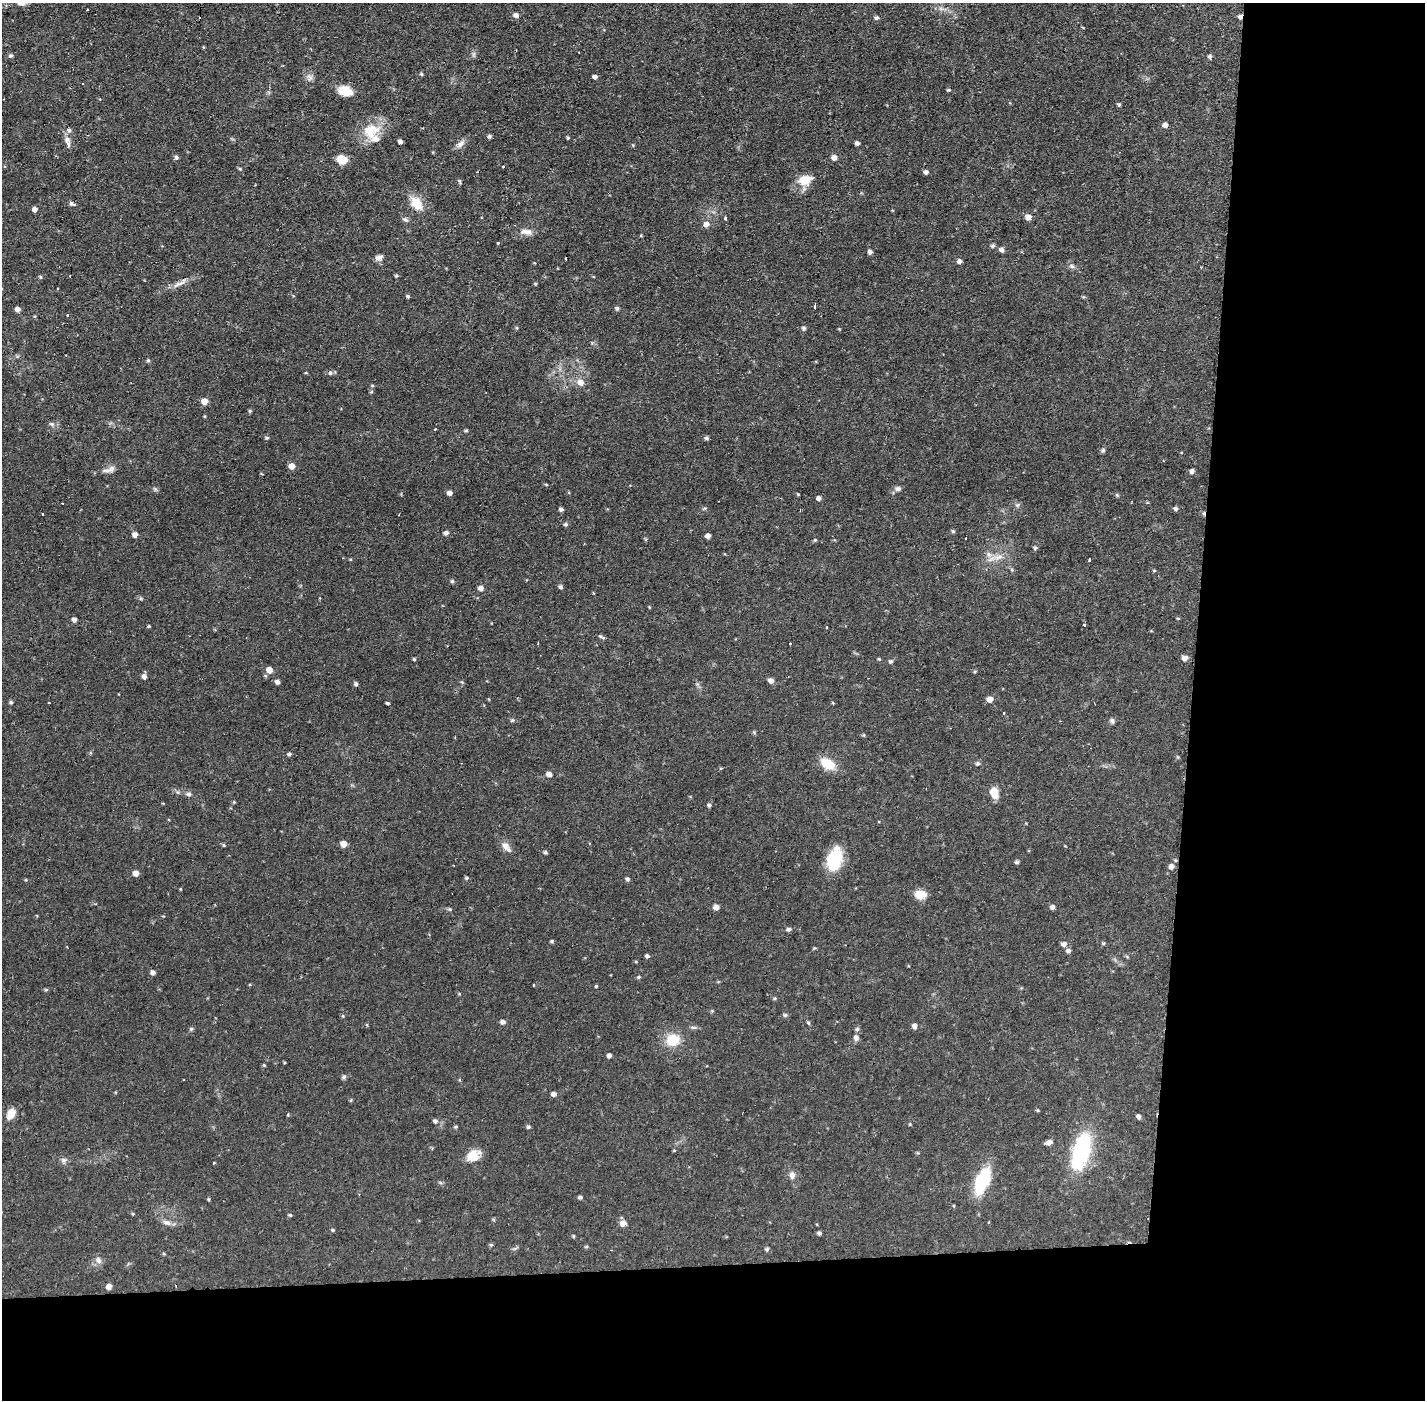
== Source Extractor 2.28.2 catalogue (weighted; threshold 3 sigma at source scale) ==
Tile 9 of 3 x 3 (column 3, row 3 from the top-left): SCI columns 2846-4268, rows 53-1450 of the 4268 x 4301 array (HDU 1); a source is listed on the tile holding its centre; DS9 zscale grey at full resolution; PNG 1427 x 1402 px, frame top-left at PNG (2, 3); no overlay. Shown black and unused: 24% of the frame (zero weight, under 2 of 3 exposures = <1% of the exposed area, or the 3 px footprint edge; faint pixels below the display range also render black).
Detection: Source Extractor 2.28.2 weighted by HDU 2 'WHT'; one run over the whole footprint, this tile lists its part. Background 0.0561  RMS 0.0059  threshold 0.0263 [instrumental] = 3 sigma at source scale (4.5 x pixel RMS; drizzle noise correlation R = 1.50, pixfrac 1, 0.05/0.05 arcsec/px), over >= 5 px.
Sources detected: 207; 6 cosmic-ray / hot-pixel residue — not listed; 3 inside a brighter listed object's ellipse — not listed separately; the other 198 listed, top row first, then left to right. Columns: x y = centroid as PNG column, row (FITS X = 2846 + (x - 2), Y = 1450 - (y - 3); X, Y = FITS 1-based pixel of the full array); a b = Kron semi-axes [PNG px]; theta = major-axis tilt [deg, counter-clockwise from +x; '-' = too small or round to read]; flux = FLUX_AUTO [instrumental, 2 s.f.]
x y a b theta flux
21 3 11 7 -6 3.1
87 10 2 2 - 0.46
516 15 6 5 - 2.2
1240 17 6 5 - 1.7
876 18 6 5 - 1.1
516 50 2 2 - 0.58
11 55 5 5 - 1
474 55 8 4 -90 1.2
1209 56 6 5 - 1.1
421 74 5 4 - 0.78
310 77 11 7 -68 2.5
595 77 5 4 - 1.5
948 90 4 3 - 0.74
345 91 15 10 -16 10
1119 105 5 4 - 0.73
1165 125 6 5 - 2.2
69 130 5 4 - 1.1
371 131 24 19 23 16
490 136 5 5 - 1.1
67 139 8 7 - 2.6
400 141 4 4 - 2
857 143 5 4 - 1.3
461 144 14 7 47 2.9
176 157 6 5 - 1
834 157 7 7 - 2.5
342 159 9 7 -10 11
503 166 3 3 - 0.94
240 169 5 4 - 0.68
926 172 5 5 - 1.4
805 180 19 13 17 8.9
459 181 7 3 -63 0.67
71 203 5 5 - 1.2
416 203 17 11 -52 11
35 209 5 5 - 2.1
1028 217 6 6 - 3.5
726 218 3 3 - 1.9
405 220 8 6 -22 1.5
706 224 8 7 - 2.7
526 232 18 7 -7 4
498 243 3 3 - 1.7
993 246 6 5 - 1.1
1002 250 6 5 - 1.8
870 252 5 5 - 1.5
379 258 9 7 21 2.6
959 261 6 5 - 1.7
1072 266 8 5 -27 1.6
396 276 4 4 - 0.74
40 277 5 4 - 0.74
180 284 14 5 19 3.3
408 296 4 4 - 0.9
815 306 4 3 - 2.2
617 308 5 5 - 1.1
17 309 6 5 - 2.1
67 315 3 3 - 0.89
804 328 6 5 - 1
148 360 5 4 - 0.78
306 373 5 3 - 0.48
330 373 6 5 - 1.1
581 382 9 8 - 4.1
372 385 5 3 - 0.55
204 401 6 6 - 4.8
250 411 5 4 - 0.74
52 424 7 4 -44 1.1
435 429 4 2 - 0.42
466 430 4 4 - 0.76
267 438 5 4 - 0.85
707 438 6 4 13 1
1103 450 7 5 63 1
292 466 6 6 - 4
111 469 12 8 51 3
1192 471 5 5 - 1.6
155 489 7 4 -56 0.9
898 489 8 6 16 1.8
449 493 5 5 - 2.1
798 494 4 3 - 0.48
1117 495 6 3 -72 0.65
818 498 5 5 - 1.8
63 503 3 2 - 0.54
1017 505 6 6 - 1.1
561 509 5 4 - 1.5
1176 509 5 5 - 1.2
43 514 3 2 - 0.68
566 524 5 5 - 1
953 531 5 5 - 0.8
446 533 6 5 - 1.5
135 535 6 5 - 2.9
708 536 5 5 - 2.3
966 538 3 2 - 0.61
815 540 5 4 - 0.68
1035 548 7 4 44 0.89
998 557 16 7 19 4.7
1089 560 4 3 - 1.2
1154 570 5 3 - 0.56
452 581 5 5 - 0.91
561 587 5 5 - 1.2
480 588 6 5 - 2.6
1178 618 4 3 - 0.5
74 620 5 5 - 1.7
1085 625 3 3 - 2
149 626 4 3 - 0.62
826 627 3 2 - 0.65
602 637 11 4 -25 1.1
538 643 3 2 - 1.6
790 643 3 2 - 0.62
1185 658 7 6 - 2.5
414 659 4 3 - 0.65
879 659 4 3 - 0.59
891 661 5 5 - 1.1
269 670 6 6 - 4.2
144 676 6 5 - 2.1
771 681 6 5 - 2.4
277 682 5 5 - 1.8
462 682 6 4 -70 0.64
356 684 5 4 - 1.1
990 699 7 7 - 3.2
11 702 5 4 - 0.98
387 703 3 3 - 0.82
833 703 4 3 - 0.48
1003 713 3 2 - 0.5
512 720 5 4 - 0.84
1112 721 7 6 - 1.4
754 732 5 5 - 0.69
289 754 6 4 10 0.95
978 763 6 5 - 0.98
828 764 15 9 -31 14
549 774 7 6 - 2.3
994 793 11 8 -68 7.5
188 794 8 6 5 1.5
234 802 4 3 - 0.53
709 805 5 5 - 1
344 844 6 5 - 5.2
224 845 4 4 - 0.65
505 846 11 9 -58 4.1
545 852 5 4 - 0.9
834 860 23 13 73 29
1017 862 6 4 13 0.97
1171 867 7 6 - 2.4
136 873 6 5 - 3.1
467 878 5 4 - 0.77
628 879 5 5 - 1
180 889 4 3 - 0.44
920 895 7 6 - 19
716 907 5 5 - 2.9
1052 907 6 6 - 1.5
789 929 7 5 11 1.3
552 941 4 4 - 0.83
1064 944 7 6 - 2.4
1068 951 6 6 - 1.4
647 956 5 4 - 1.1
153 973 6 5 - 1.5
639 977 5 4 - 0.8
534 985 3 2 - 0.63
596 986 3 3 - 2.5
785 1015 6 5 - 1
503 1022 6 6 - 1.5
808 1023 5 4 - 0.8
914 1026 6 6 - 1.9
693 1027 10 4 -5 1.2
191 1029 6 5 - 0.82
857 1029 6 5 - 1.1
856 1037 8 7 - 2.1
673 1040 15 13 13 13
609 1056 5 5 - 1.5
264 1065 4 4 - 0.56
344 1077 6 5 - 1.1
553 1094 6 5 - 1.9
351 1100 6 3 71 0.59
1037 1110 4 4 - 0.62
11 1114 12 8 63 6.8
288 1115 5 3 - 0.54
1138 1116 6 5 - 1.4
435 1121 7 6 - 1.4
455 1127 5 4 - 0.71
529 1127 5 4 - 0.97
1049 1142 7 5 16 2.7
674 1150 4 4 - 0.47
1081 1151 46 19 74 47
473 1156 17 12 27 8.6
64 1160 8 7 - 1.7
214 1163 3 2 - 0.68
792 1175 10 8 75 2.9
982 1181 32 14 68 27
580 1197 6 4 22 0.99
208 1199 5 3 - 0.65
133 1214 4 4 - 0.61
290 1215 4 4 - 0.75
167 1222 13 7 -18 2.9
623 1223 7 6 - 3.6
333 1230 4 3 - 0.81
819 1233 5 4 - 1.1
573 1236 5 3 - 0.55
491 1245 5 5 - 0.75
586 1247 5 3 - 0.58
515 1248 10 2 35 0.78
767 1249 5 5 - 1
164 1254 5 3 - 0.61
98 1260 10 7 -46 2.5
108 1286 6 6 - 3.1
Overlapping masked pixels (flux is a lower limit): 1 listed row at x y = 1240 17
Isophote crosses this tile's border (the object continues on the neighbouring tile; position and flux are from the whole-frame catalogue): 1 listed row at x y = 21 3